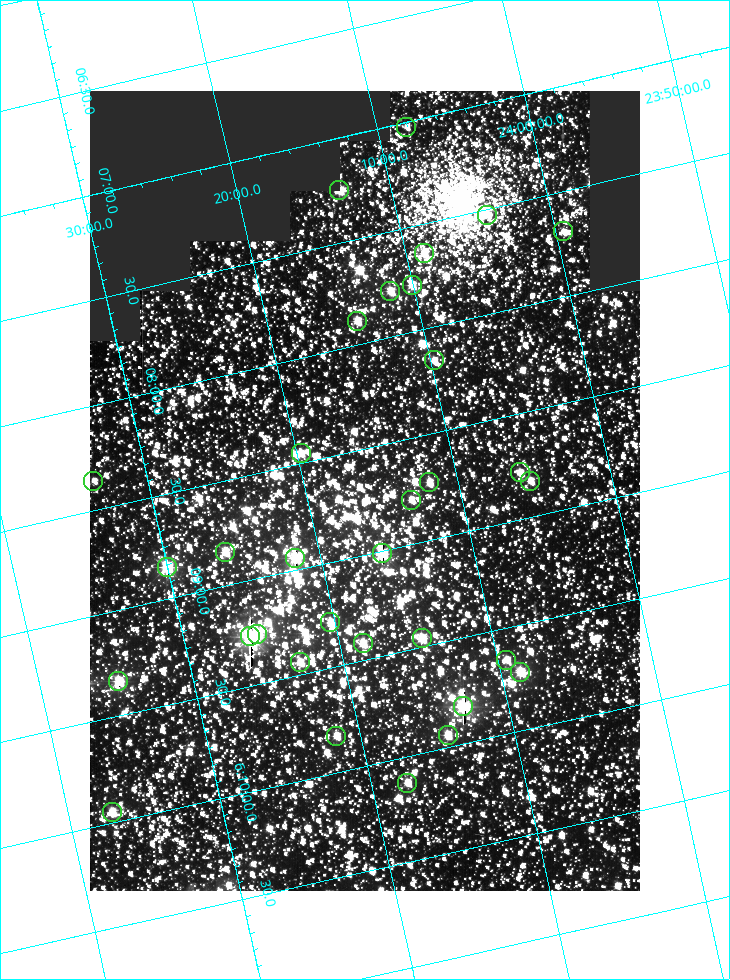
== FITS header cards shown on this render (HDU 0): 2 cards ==
NAXIS1  =                  550
NAXIS2  =                  800

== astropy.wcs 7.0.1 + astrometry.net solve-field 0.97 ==
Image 550 x 800 px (HDU 0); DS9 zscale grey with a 90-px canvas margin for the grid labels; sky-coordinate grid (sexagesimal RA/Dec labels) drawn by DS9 from the SOLVED WCS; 33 Tycho-2 reference stars matched to detected sources circled (green)
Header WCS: RA---TAN/DEC--TAN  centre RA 06:08:42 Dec +24:16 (92.17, +24.27 deg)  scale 3.98 arcsec/px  FOV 36.4' x 53.0'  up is -103 deg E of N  parity normal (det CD < 0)
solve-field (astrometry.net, Tycho-2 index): VERIFIED the header's WCS against the Tycho-2 star catalogue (verified at 3 index scales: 18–32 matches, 0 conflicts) and refined it, rather than solving blind
Solved WCS: RA---TAN-SIP/DEC--TAN-SIP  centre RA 06:08:42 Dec +24:16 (92.17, +24.27 deg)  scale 3.98 arcsec/px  FOV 36.4' x 53.0'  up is -103 deg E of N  parity normal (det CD < 0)
The solver's refit moves the header's centre by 0.18 arcsec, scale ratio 1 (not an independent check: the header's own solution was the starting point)
Tycho-2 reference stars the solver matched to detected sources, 33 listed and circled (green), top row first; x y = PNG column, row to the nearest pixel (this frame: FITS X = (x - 90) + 1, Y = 800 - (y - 91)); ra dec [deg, ICRS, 3 dp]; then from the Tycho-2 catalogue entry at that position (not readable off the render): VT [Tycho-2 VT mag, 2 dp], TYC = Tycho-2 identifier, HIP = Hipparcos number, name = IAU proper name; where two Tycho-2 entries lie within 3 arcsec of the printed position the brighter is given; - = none
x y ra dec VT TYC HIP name
406 127 91.756 +24.135 11.55 1864-383-1 - -
339 190 91.813 +24.222 9.50 1864-951-1 - -
487 215 91.882 +24.069 10.67 1864-1197-1 - -
563 231 91.922 +23.991 11.04 1864-773-1 - -
424 253 91.910 +24.147 9.81 1864-677-1 - -
412 285 91.945 +24.168 9.83 1864-545-1 - -
390 291 91.946 +24.193 9.49 1864-879-1 - -
357 321 91.972 +24.235 9.87 1864-607-1 - -
434 360 92.040 +24.163 9.97 1864-387-1 - -
301 453 92.113 +24.329 10.09 1877-692-1 - -
520 472 92.195 +24.097 9.91 1877-1306-1 - -
93 481 92.090 +24.558 11.22 1868-1493-1 - -
530 481 92.208 +24.088 10.02 1877-898-1 - -
429 482 92.182 +24.197 9.90 1877-42-1 - -
411 500 92.198 +24.221 10.14 1877-234-1 - -
225 552 92.210 +24.434 9.33 1881-345-1 - -
382 553 92.254 +24.266 8.73 1877-224-1 - -
295 558 92.236 +24.360 8.19 1877-300-1 29148 -
167 567 92.212 +24.501 8.67 1881-93-1 - -
330 622 92.321 +24.338 9.42 1877-884-1 - -
257 634 92.315 +24.419 9.14 1881-15-1 - -
250 636 92.316 +24.428 7.55 1881-1595-1 - -
422 638 92.364 +24.244 8.80 1877-1589-1 - -
363 643 92.355 +24.308 9.21 1877-702-1 - -
506 660 92.412 +24.157 10.23 1877-766-1 - -
300 662 92.360 +24.380 9.69 1881-496-1 - -
520 672 92.431 +24.145 8.75 1877-16-1 - -
118 681 92.334 +24.580 8.60 1881-81-1 - -
463 706 92.456 +24.215 7.57 1877-1484-1 - -
448 735 92.485 +24.239 9.49 1877-1276-1 - -
336 736 92.457 +24.359 9.75 1877-1432-1 - -
407 783 92.531 +24.294 10.40 1877-334-1 - -
112 812 92.487 +24.619 9.38 1881-1542-1 - -